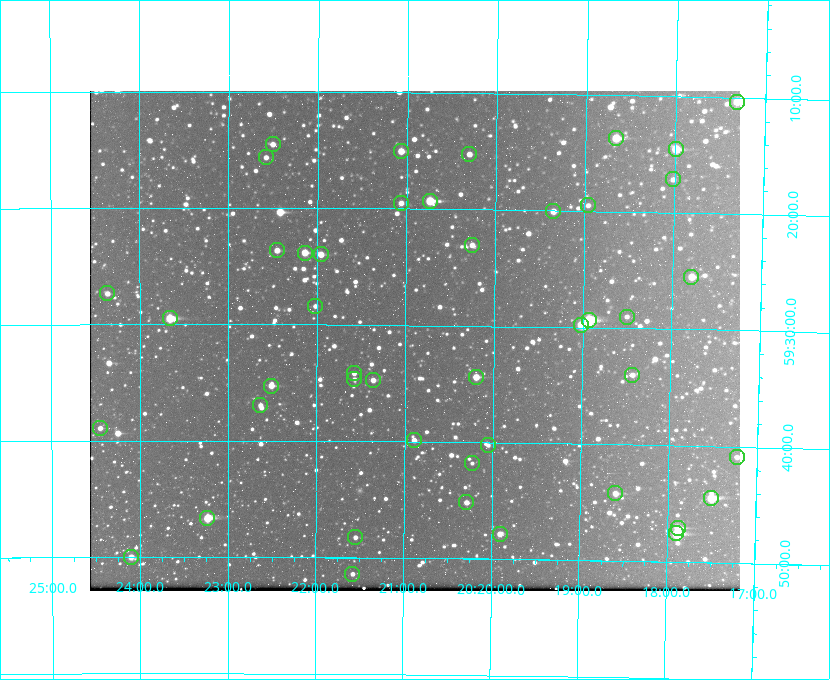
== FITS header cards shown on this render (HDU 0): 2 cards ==
NAXIS1  =                  650 / Width of table row in bytes
NAXIS2  =                  500 / Number of rows in table

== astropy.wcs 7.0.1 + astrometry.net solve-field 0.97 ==
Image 650 x 500 px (HDU 0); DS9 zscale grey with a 90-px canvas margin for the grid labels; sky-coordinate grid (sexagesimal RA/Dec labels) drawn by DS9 from the SOLVED WCS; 45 Tycho-2 reference stars matched to detected sources circled (green)
Header WCS: none
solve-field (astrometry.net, Tycho-2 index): SOLVED blind (the file carries no WCS)
Solved WCS: RA---TAN-SIP/DEC--TAN-SIP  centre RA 20:20:54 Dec +59:31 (305.22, +59.52 deg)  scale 5.16 arcsec/px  FOV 55.9' x 43.0'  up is +179 deg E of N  parity flipped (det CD > 0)
(file carries no celestial WCS; the grid is the blind solution)
Tycho-2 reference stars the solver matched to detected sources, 45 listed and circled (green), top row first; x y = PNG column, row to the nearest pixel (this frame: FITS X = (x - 90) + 1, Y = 500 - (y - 93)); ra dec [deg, ICRS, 3 dp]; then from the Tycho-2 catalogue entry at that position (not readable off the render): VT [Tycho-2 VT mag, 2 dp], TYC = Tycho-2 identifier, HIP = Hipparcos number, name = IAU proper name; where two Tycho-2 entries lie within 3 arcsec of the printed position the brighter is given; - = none
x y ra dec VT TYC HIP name
737 104 304.330 +59.173 10.23 3949-1563-1 - -
616 140 304.666 +59.228 9.63 3949-1325-1 - -
273 146 305.626 +59.242 11.94 3949-1433-1 - -
676 151 304.498 +59.243 9.91 3949-663-1 - -
401 153 305.267 +59.251 11.19 3949-745-1 - -
469 156 305.075 +59.254 11.10 3949-857-1 - -
266 159 305.645 +59.261 12.19 3949-1327-1 - -
673 181 304.503 +59.286 12.15 3949-1521-1 - -
430 203 305.185 +59.322 8.95 3949-1869-1 - -
401 205 305.266 +59.325 11.55 3949-717-1 - -
588 207 304.741 +59.325 12.05 3949-499-1 - -
553 213 304.838 +59.335 10.93 3949-1877-1 - -
472 247 305.064 +59.384 11.29 3949-93-1 - -
277 252 305.613 +59.394 10.81 3949-1261-1 - -
305 255 305.535 +59.397 10.37 3949-1383-1 - -
321 256 305.490 +59.400 10.79 3949-1179-1 - -
691 279 304.447 +59.425 10.97 3949-965-1 - -
107 295 306.091 +59.456 11.36 3949-919-1 - -
315 308 305.505 +59.474 11.77 3949-1259-1 - -
627 319 304.626 +59.483 12.57 3949-149-1 - -
170 320 305.915 +59.492 9.25 3949-1149-1 - -
589 322 304.733 +59.490 8.93 3949-1451-1 - -
581 327 304.755 +59.496 9.37 3949-615-1 - -
354 375 305.394 +59.570 11.70 3949-405-1 - -
632 377 304.607 +59.567 11.00 3949-1861-1 - -
476 379 305.049 +59.573 10.18 3949-1099-1 - -
354 381 305.393 +59.578 11.77 3949-137-1 - -
373 382 305.340 +59.579 10.98 3949-39-1 - -
271 388 305.628 +59.588 10.19 3949-1517-1 - -
260 407 305.659 +59.616 11.86 3949-1415-1 - -
100 430 306.113 +59.648 11.13 3949-1837-1 - -
414 442 305.223 +59.664 11.52 3949-1631-1 - -
488 447 305.013 +59.671 12.48 3949-1826-1 - -
737 459 304.307 +59.682 11.64 3949-287-1 - -
472 465 305.057 +59.697 12.28 3949-191-1 - -
615 495 304.649 +59.737 10.61 3949-735-1 - -
711 500 304.376 +59.741 8.68 3949-423-1 - -
466 504 305.073 +59.753 11.06 3949-89-1 - -
207 520 305.808 +59.778 8.73 3949-715-1 100545 -
678 530 304.470 +59.785 9.54 3949-1615-1 - -
676 535 304.474 +59.793 10.98 3949-1187-1 100048 -
500 536 304.976 +59.797 11.33 3949-1031-1 - -
355 539 305.387 +59.804 11.49 3949-285-1 - -
131 559 306.026 +59.833 10.93 3949-785-1 - -
352 576 305.395 +59.857 11.71 3949-313-1 - -